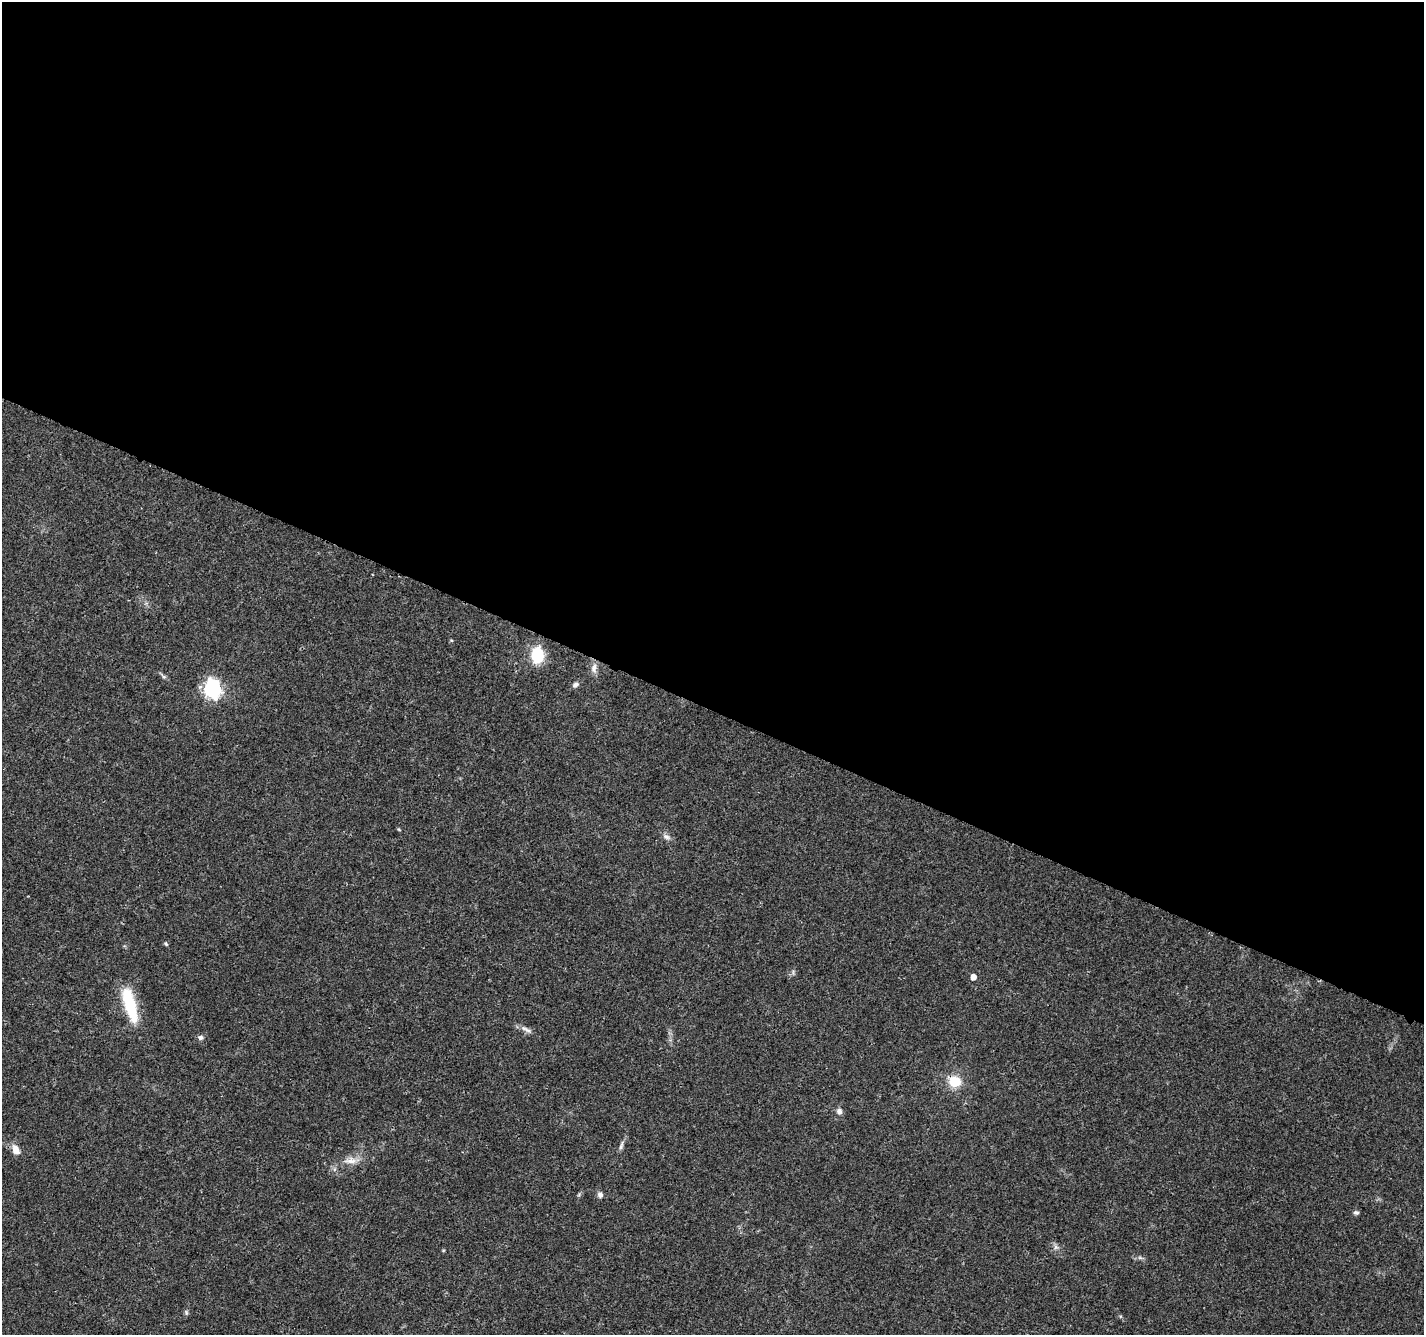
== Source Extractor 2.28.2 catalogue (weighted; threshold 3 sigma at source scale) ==
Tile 3 of 4 x 4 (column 3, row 1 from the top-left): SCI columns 2851-4272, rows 4208-5540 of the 5705 x 5813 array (HDU 1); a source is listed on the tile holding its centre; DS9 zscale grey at full resolution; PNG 1426 x 1337 px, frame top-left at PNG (2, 2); no overlay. Shown black and unused: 53% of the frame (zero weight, under 3 of 4 exposures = <1% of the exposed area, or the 3 px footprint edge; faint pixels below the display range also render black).
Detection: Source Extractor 2.28.2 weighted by HDU 2 'WHT'; one run over the whole footprint, this tile lists its part. Background 0.0473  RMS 0.0039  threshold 0.0175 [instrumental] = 3 sigma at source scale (4.5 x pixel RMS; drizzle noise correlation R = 1.50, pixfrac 1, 0.0396/0.0396 arcsec/px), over >= 5 px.
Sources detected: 21; all 21 listed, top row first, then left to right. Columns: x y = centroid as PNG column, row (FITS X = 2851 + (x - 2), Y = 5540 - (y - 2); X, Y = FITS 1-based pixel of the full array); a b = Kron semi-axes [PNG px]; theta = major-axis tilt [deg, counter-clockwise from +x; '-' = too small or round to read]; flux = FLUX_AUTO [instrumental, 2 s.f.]
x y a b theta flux
537 655 11 9 81 21
594 668 14 8 86 2.2
163 676 8 4 -45 0.81
575 685 8 6 34 1.2
212 689 7 7 - 120
666 837 11 7 -21 1.6
166 944 6 4 -49 0.54
973 977 5 4 - 3.1
130 1004 44 13 -74 18
526 1029 20 5 -29 2
200 1037 7 6 - 1.1
955 1082 8 7 - 15
839 1111 8 6 -74 1.6
621 1145 14 4 76 1.3
16 1150 12 8 -67 3.5
351 1161 20 9 5 4.1
600 1195 7 6 - 1.4
1356 1212 7 5 -13 0.74
1056 1247 7 6 - 1.2
1140 1258 7 4 -19 0.75
186 1313 8 5 -65 0.68
Overlapping masked pixels (flux is a lower limit): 1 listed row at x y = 955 1082